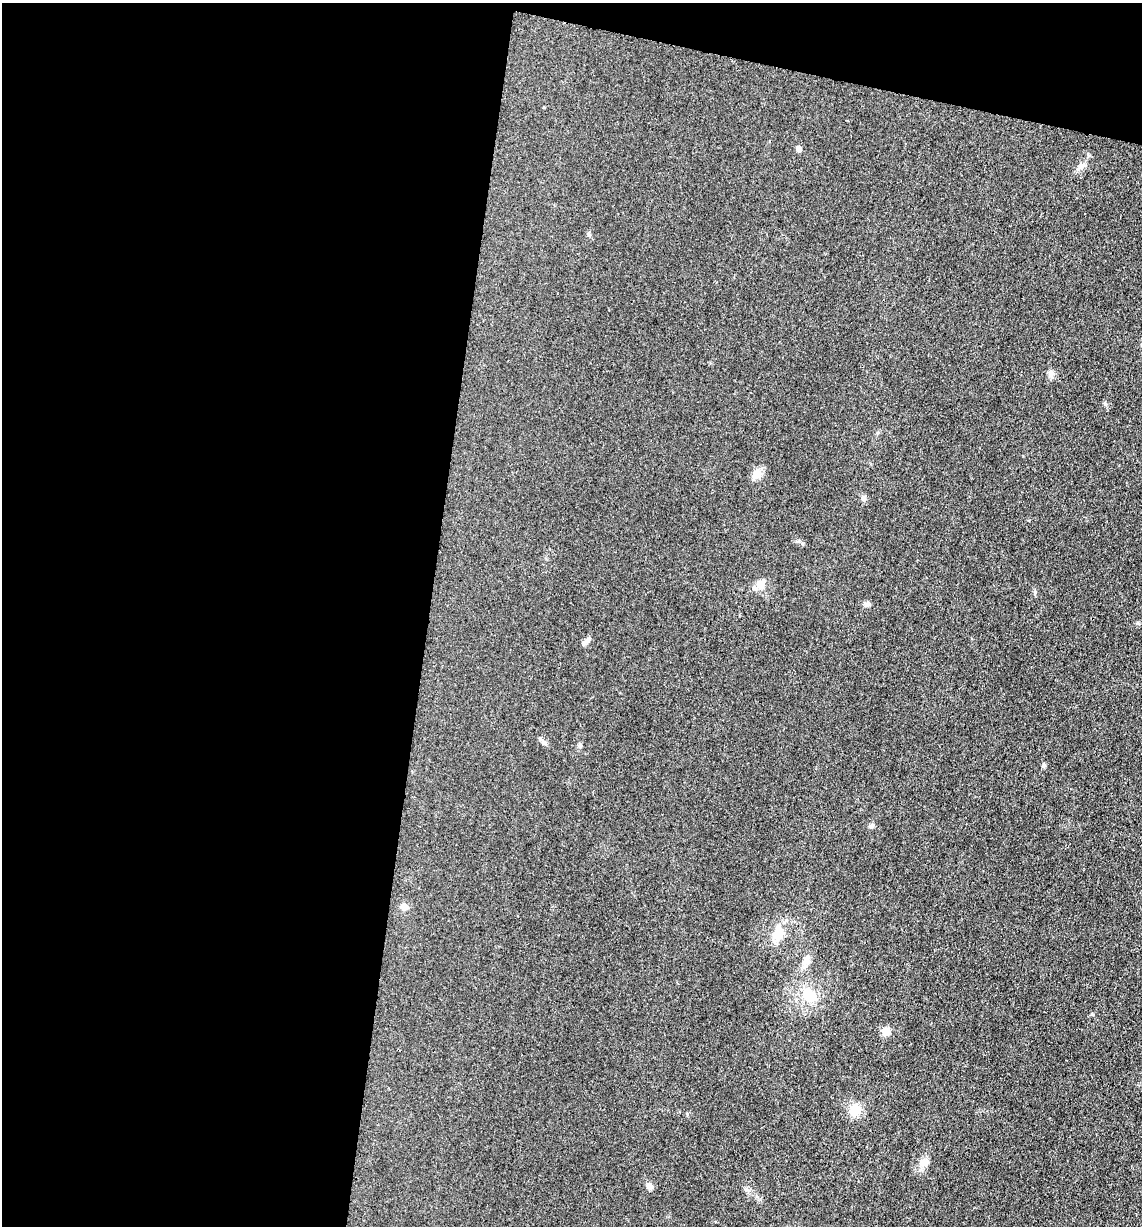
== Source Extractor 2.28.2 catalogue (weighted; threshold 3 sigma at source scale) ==
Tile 1 of 4 x 4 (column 1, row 1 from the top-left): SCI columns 248-1387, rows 3677-4900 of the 4933 x 4909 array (HDU 1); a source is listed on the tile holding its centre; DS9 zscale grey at full resolution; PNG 1144 x 1228 px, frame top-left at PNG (2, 3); no overlay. Shown black and unused: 41% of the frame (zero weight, under 3 of 4 exposures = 1% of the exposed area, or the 3 px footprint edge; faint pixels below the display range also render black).
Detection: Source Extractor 2.28.2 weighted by HDU 2 'WHT'; one run over the whole footprint, this tile lists its part. Background 0.0386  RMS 0.0057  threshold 0.0259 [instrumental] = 3 sigma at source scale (4.5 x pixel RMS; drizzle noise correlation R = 1.50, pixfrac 1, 0.05/0.05 arcsec/px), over >= 5 px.
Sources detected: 21; all 21 listed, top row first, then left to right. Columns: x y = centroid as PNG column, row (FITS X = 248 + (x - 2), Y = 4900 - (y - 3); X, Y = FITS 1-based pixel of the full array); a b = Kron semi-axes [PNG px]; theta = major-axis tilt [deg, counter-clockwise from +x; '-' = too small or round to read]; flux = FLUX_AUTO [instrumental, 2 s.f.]
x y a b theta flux
799 149 5 5 - 2.8
1080 166 15 6 42 2.8
1051 374 10 6 81 2.1
1105 404 6 4 -71 0.83
757 473 14 10 67 4.5
864 498 7 6 - 1.5
760 584 10 9 - 5.7
868 604 7 7 - 1.6
586 641 15 5 40 1.9
540 739 7 4 -45 1.2
580 745 6 5 - 0.92
1044 765 6 4 19 0.79
871 826 7 5 19 1.3
404 907 7 6 - 4.3
778 933 19 14 79 9.7
806 961 14 9 60 4
809 995 20 14 -63 14
886 1031 7 7 - 6.8
855 1110 13 11 58 8.8
924 1163 12 11 - 4.2
649 1186 9 7 -52 1.9
Unlisted compact peaks at least as high as the median listed source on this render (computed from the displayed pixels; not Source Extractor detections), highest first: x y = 1035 592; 588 234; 799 541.